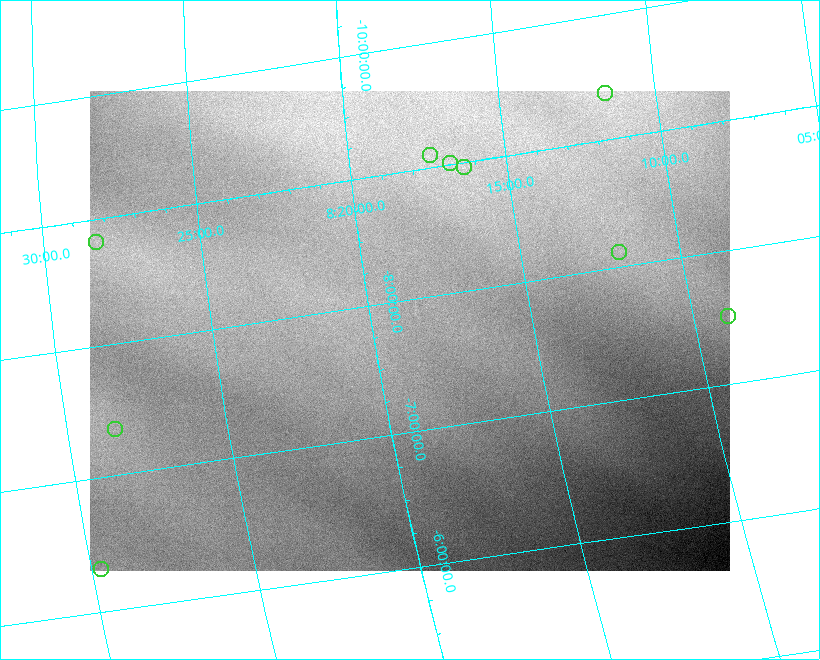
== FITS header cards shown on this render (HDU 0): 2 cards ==
NAXIS1  =                  640 / length of data axis 1
NAXIS2  =                  480 / length of data axis 2

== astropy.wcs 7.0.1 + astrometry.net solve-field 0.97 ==
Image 640 x 480 px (HDU 0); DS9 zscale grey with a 90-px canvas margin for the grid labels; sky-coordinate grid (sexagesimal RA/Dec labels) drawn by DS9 from the SOLVED WCS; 9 Tycho-2 reference stars matched to detected sources circled (green)
Header WCS: none
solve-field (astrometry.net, Tycho-2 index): SOLVED blind (the file carries no WCS)
Solved WCS: RA---TAN-SIP/DEC--TAN-SIP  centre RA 08:18:51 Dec -07:46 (124.71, -7.76 deg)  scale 28 arcsec/px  FOV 299.0' x 222.5'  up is -170 deg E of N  parity flipped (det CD > 0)
(file carries no celestial WCS; the grid is the blind solution)
Tycho-2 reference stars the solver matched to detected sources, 9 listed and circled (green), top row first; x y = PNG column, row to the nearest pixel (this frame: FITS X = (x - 90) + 1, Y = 480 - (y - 91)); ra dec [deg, ICRS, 3 dp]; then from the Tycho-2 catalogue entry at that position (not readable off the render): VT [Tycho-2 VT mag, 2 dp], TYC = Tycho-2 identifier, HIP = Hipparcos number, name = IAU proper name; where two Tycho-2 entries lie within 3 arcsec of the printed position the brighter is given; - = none
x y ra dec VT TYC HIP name
605 93 122.897 -9.370 8.77 5426-1134-1 - -
430 155 124.351 -9.099 8.56 5426-2294-1 - -
450 163 124.198 -9.014 7.11 5426-3214-1 40548 -
464 167 124.095 -8.964 8.61 5426-2680-1 - -
96 242 127.082 -8.816 6.56 5428-2617-1 41547 -
619 252 122.975 -8.114 9.14 5426-590-1 40145 -
728 316 122.226 -7.502 9.57 5413-190-1 - -
115 429 127.124 -7.345 8.18 4861-732-1 - -
101 569 127.421 -6.319 8.40 4861-451-1 41664 -